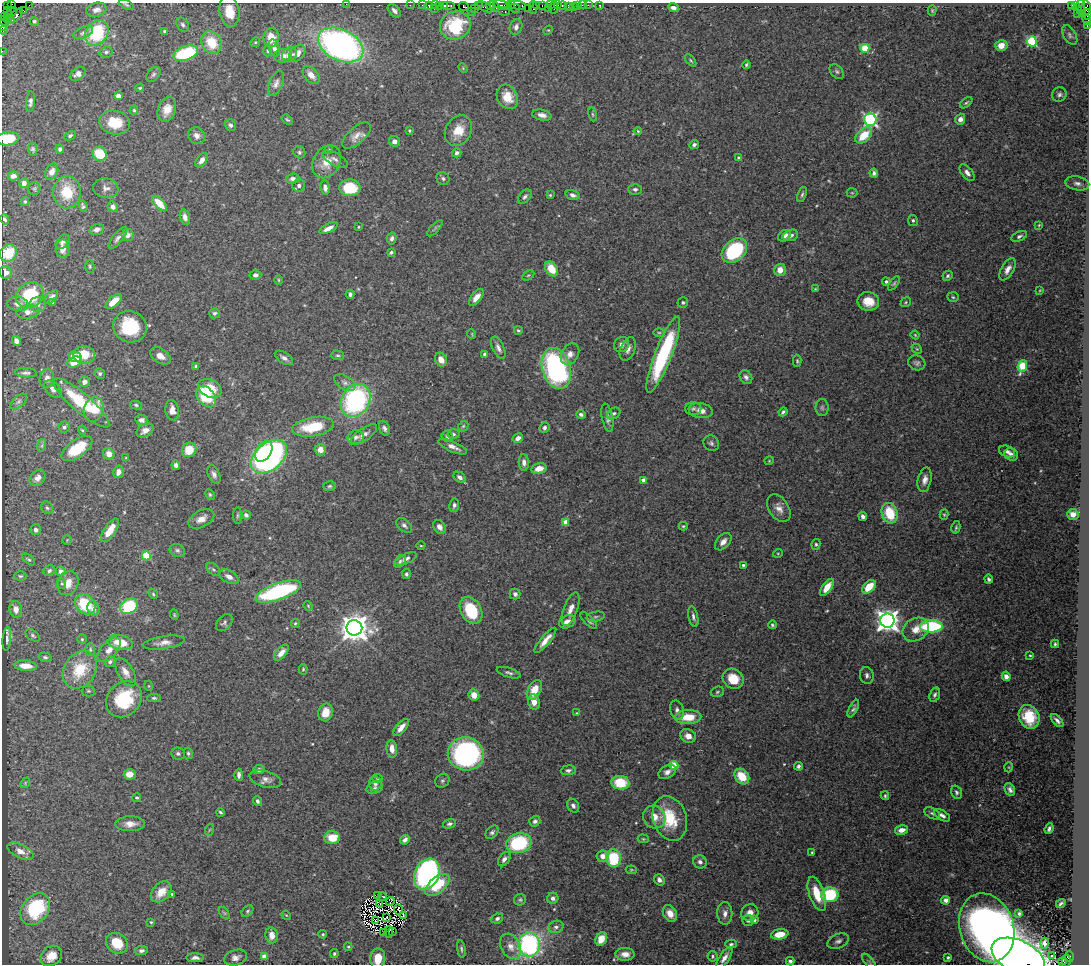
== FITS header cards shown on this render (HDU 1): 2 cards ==
NAXIS1  =                 1087
NAXIS2  =                  962

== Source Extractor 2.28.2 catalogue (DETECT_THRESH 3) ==
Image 1087 x 962 px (HDU 1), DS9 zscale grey, 1 PNG px = 1 image px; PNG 1091 x 966 px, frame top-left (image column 1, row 962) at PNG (2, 3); each listed source drawn as its Kron ellipse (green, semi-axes under 4 px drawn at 4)
Background 1.68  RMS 0.048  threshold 0.145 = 3 sigma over >= 5 px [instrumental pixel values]
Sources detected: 526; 7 with non-positive FLUX_AUTO (blend fragments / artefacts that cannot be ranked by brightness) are neither listed nor drawn; of the other 519, the 500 brightest by FLUX_AUTO listed and drawn (19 fainter detections omitted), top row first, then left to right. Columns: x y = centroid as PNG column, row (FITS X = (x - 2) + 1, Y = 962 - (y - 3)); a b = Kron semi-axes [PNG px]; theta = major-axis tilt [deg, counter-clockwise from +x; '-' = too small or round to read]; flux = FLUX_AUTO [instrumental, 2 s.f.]
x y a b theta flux
11 4 4 2 - 61
346 4 2 2 - 25
29 5 2 2 - 43
126 5 8 3 -29 5.1
410 5 2 2 - 39
422 5 2 2 - 60
435 5 2 2 - 91
439 5 3 2 - 130
448 5 7 3 0 310
491 5 4 3 - 240
502 5 9 3 -16 480
511 5 4 2 - 69
517 5 9 3 -7 340
537 5 4 2 - 160
542 5 3 2 - 100
550 5 4 2 - 110
558 5 3 2 - 98
562 5 5 3 - 220
578 5 3 3 - 150
582 5 2 2 - 23
588 5 2 2 - 53
600 5 3 3 - 36
1071 5 3 2 - 510
1075 5 4 3 - 46
7 6 4 2 - 45
429 6 4 3 - 200
444 6 3 3 - 230
464 6 5 3 - 260
478 6 4 2 - 110
495 6 6 3 -52 340
568 6 4 4 - 170
484 7 8 4 -29 420
533 7 6 2 90 230
573 7 3 2 - 25
673 7 5 4 - 16
1080 7 7 3 82 92
434 8 3 2 - 33
515 8 5 3 - 240
528 8 2 2 - 99
548 8 2 2 - 81
553 8 6 3 -89 350
1086 8 7 4 88 330
474 9 3 2 - 46
23 10 3 2 - 79
96 10 10 7 13 18
932 10 5 4 - 3.8
7 11 3 2 - 39
12 11 5 3 - 170
229 11 15 10 -81 67
394 11 8 5 -46 12
504 11 6 3 -6 250
472 12 2 2 - 28
1077 13 2 2 - 46
1083 13 4 2 - 53
1088 14 5 2 - 170
9 16 5 3 - 230
16 16 9 4 47 760
5 17 3 2 - 89
1087 19 5 3 - 200
10 20 5 3 - 300
4 21 5 2 - 160
34 21 4 4 - 5.7
2 25 5 3 - 190
183 25 7 5 -57 8.1
455 25 15 13 22 150
1087 25 3 2 - 57
516 27 8 6 70 16
4 30 4 3 - 190
548 30 5 4 - 3.6
164 31 4 3 - 4.2
83 33 10 5 23 10
97 33 13 11 52 200
1070 35 11 6 -59 10
271 38 9 7 83 54
1032 41 5 5 - 300
211 42 12 9 -59 90
255 42 5 4 - 4.1
341 45 24 15 -26 1300
1001 45 6 5 - 38
274 48 9 5 -71 16
865 48 4 4 - 140
2 51 2 2 - 30
267 51 5 3 - 3.6
106 52 6 5 - 7.4
186 53 13 7 19 230
297 53 9 6 46 23
289 54 8 7 - 24
283 56 9 7 7 19
691 60 7 4 -49 4.8
746 64 4 3 - 4.7
463 68 5 3 - 3.3
837 71 8 6 -49 8.3
77 74 8 5 34 15
153 74 8 6 50 8.4
311 75 10 6 -47 26
276 84 13 6 67 16
140 88 4 3 - 4
1059 95 7 7 - 10
118 96 4 4 - 29
507 97 13 10 -63 57
30 102 10 4 85 13
966 103 7 4 41 5.1
167 109 13 8 71 39
134 110 5 4 - 4.3
593 114 7 3 -81 4.8
542 115 10 5 -13 17
960 119 5 5 - 16
287 120 6 3 -35 4.7
870 120 6 6 - 670
115 123 15 11 -8 88
230 125 6 5 - 10
409 131 3 3 - 3.8
458 131 16 12 60 61
638 131 4 4 - 3.5
864 135 10 6 42 75
70 136 6 4 28 7.5
197 136 9 8 - 20
356 136 17 8 41 26
8 139 11 6 6 130
394 141 6 5 - 15
694 145 5 4 - 8.2
33 149 6 5 - 6.4
60 149 4 4 - 8.8
329 149 4 3 - 3.4
299 152 6 5 - 6.9
457 153 4 4 - 9.7
100 154 7 6 - 110
739 158 4 4 - 9.5
335 159 14 6 -28 14
202 160 8 5 52 19
327 162 17 13 59 56
52 172 8 6 62 22
874 173 4 4 - 8.5
967 173 10 5 -50 15
13 176 5 4 - 19
293 179 7 5 4 13
443 179 7 6 - 8.6
24 183 5 4 - 18
1077 183 12 7 -10 14
299 186 6 6 - 10
34 188 6 6 - 5.7
106 188 13 9 -9 18
325 188 7 4 -81 14
350 188 10 8 -4 120
635 189 6 5 - 9.5
67 192 16 13 87 100
852 193 5 5 - 3.7
802 194 8 3 70 6
550 195 3 3 - 3.2
573 195 7 4 -17 12
525 197 8 5 48 9.1
25 202 4 3 - 4.9
159 203 9 5 -46 68
83 206 6 3 -67 6.1
113 207 5 5 - 15
185 217 8 5 -75 19
4 219 5 4 - 6.1
913 220 5 5 - 6
1039 225 4 3 - 3
358 227 3 2 - 2.8
329 228 10 4 27 22
435 228 10 3 47 6.9
97 229 7 5 17 17
128 235 6 6 - 17
791 235 7 5 19 10
784 236 7 5 32 22
1019 236 8 5 24 9.2
118 238 13 5 51 12
392 238 6 4 78 10
63 242 8 5 47 12
63 249 9 7 -89 24
734 250 14 10 41 320
391 252 4 3 - 5.6
8 253 9 8 - 92
90 266 6 4 -88 5.5
551 269 8 5 -54 67
1008 269 12 6 60 21
780 270 6 5 - 34
6 273 7 6 - 20
255 275 6 4 0 9.2
528 275 6 4 29 4.7
948 276 5 4 - 6.4
278 280 5 3 - 3.3
886 282 4 4 - 7.1
894 283 8 4 52 5.6
815 289 3 3 - 3
1040 290 4 3 - 2.8
350 294 4 4 - 9.1
30 295 14 12 33 150
51 297 8 5 44 13
476 297 10 5 51 25
953 297 5 5 - 5.2
114 301 10 5 41 47
868 301 11 9 -12 52
52 302 4 3 - 7.2
683 302 5 5 - 6.2
906 302 5 4 - 4
18 304 10 7 -8 16
38 305 8 7 - 13
28 312 11 7 8 23
214 313 5 5 - 6.9
130 327 17 15 -18 160
518 330 4 4 - 4.6
659 333 5 3 - 3.7
472 334 5 3 - 2.9
915 335 4 3 - 3.3
16 341 5 4 - 17
622 344 8 7 - 15
498 348 12 5 -65 14
628 349 12 7 68 20
917 349 6 4 -42 4.4
485 354 4 4 - 10
570 354 11 8 57 24
84 355 11 8 -3 73
338 355 6 4 -2 5.5
663 355 41 8 69 340
160 356 11 7 -35 24
75 357 7 5 -23 45
284 358 10 5 -34 13
441 360 7 5 -62 30
797 361 6 4 -89 4.8
74 362 8 5 20 36
917 363 9 7 -18 10
1022 366 6 4 70 180
196 367 4 4 - 6.4
556 368 21 14 -73 720
26 373 11 4 -2 10
100 373 5 5 - 6.5
746 377 7 6 - 11
47 378 9 7 75 20
85 382 5 5 - 16
345 383 12 6 -32 13
210 388 12 8 -27 70
53 389 10 6 -47 13
206 396 12 8 -51 140
356 400 17 14 58 550
19 402 10 5 41 10
81 403 36 9 -41 180
136 405 6 4 -11 5.3
822 407 8 6 -89 9.5
94 409 12 9 72 87
693 409 8 6 0 9.2
172 410 10 7 -82 31
701 411 12 7 -9 26
783 412 4 3 - 6.1
614 413 7 5 31 8.4
581 414 4 3 - 8.6
607 418 14 5 -79 17
141 420 6 5 - 16
463 426 6 4 45 4.9
64 427 5 5 - 9.2
313 427 21 9 10 130
384 428 7 5 -69 11
544 428 5 5 - 9.4
82 430 4 3 - 3.8
145 430 9 6 29 23
453 434 6 5 - 6.3
364 435 16 6 35 19
356 437 8 7 - 15
447 437 6 5 - 6.3
518 438 5 4 - 17
711 443 8 7 - 9.7
42 445 6 4 72 5.6
453 447 15 5 -24 21
77 449 18 8 35 150
189 450 7 7 - 71
320 450 6 5 - 29
264 451 11 7 57 130
1007 451 8 5 -19 13
109 454 6 5 - 34
1011 454 7 6 - 11
269 457 21 13 40 930
126 458 4 3 - 3
769 461 4 4 - 3.2
524 462 8 5 -88 14
176 465 5 4 - 9.2
539 468 8 5 13 30
118 472 6 5 - 16
214 474 10 6 -66 13
460 477 7 4 -35 13
38 478 9 7 46 18
644 480 4 4 - 19
925 480 12 6 78 21
330 486 6 5 - 6.1
210 495 5 4 - 5.1
454 505 7 5 81 9.2
47 508 7 5 -54 6.3
779 508 15 9 -57 28
890 513 10 7 -71 120
1073 514 6 5 - 42
237 515 8 4 89 5.6
246 515 4 4 - 8
944 515 5 4 - 4.1
863 516 5 4 - 11
201 519 14 8 28 27
566 522 4 4 - 42
404 525 9 5 -41 10
683 526 4 4 - 4.3
440 527 7 5 -52 15
956 527 6 3 76 5.2
36 530 5 5 - 9
110 530 13 6 56 54
67 540 5 4 - 3.7
723 542 10 6 48 21
816 544 5 4 - 5.6
421 546 4 3 - 3
177 550 8 6 -23 8.2
778 553 5 3 - 2.8
146 556 4 4 - 140
29 559 7 4 -39 5.1
406 559 11 5 24 12
400 561 7 5 49 7.5
743 565 4 3 - 6.6
213 569 8 5 -39 8.2
49 571 6 5 - 9.2
61 571 5 4 - 23
406 574 5 4 - 6.9
20 576 6 4 0 5
229 577 10 6 -27 22
989 579 4 3 - 7.3
68 583 12 10 62 39
62 584 5 3 - 3.9
827 587 10 5 55 48
869 587 8 5 45 68
278 591 24 8 19 450
153 594 5 4 - 4.4
515 594 5 5 - 8.7
85 604 11 9 -45 140
129 606 9 7 29 230
308 606 5 4 - 3.3
16 609 8 6 -83 19
93 609 7 6 - 15
571 609 17 7 70 30
471 610 14 10 -61 150
174 615 5 4 - 4.1
596 617 9 4 10 5.6
693 617 10 5 -78 11
589 620 11 4 -45 11
887 621 7 7 - 2900
567 622 8 6 28 23
224 623 10 6 45 8.6
295 623 5 4 - 4.1
772 625 4 4 - 5
931 626 11 6 1 360
354 628 8 7 - 5000
916 629 14 11 34 39
33 635 8 5 -38 6.6
7 639 12 4 85 14
82 639 5 5 - 4.2
545 640 16 4 50 29
120 643 12 7 -11 69
164 643 21 6 9 23
1055 644 4 3 - 4.6
90 649 6 5 - 5.2
109 650 15 8 49 28
281 653 10 5 49 27
1030 655 4 3 - 3
45 657 6 4 -17 6.7
110 662 5 5 - 9
26 666 11 5 -4 40
303 669 5 4 - 4.3
80 670 20 15 56 120
125 672 16 7 -60 29
509 673 12 4 -17 9.6
867 675 8 6 -78 11
1006 676 5 4 - 18
733 679 11 9 -36 66
149 686 5 3 - 2.9
534 690 11 6 62 54
88 691 7 5 -2 6.3
717 692 7 5 19 5.6
474 695 6 5 - 33
935 695 7 5 71 8.9
154 698 7 4 0 5.8
124 699 19 16 47 190
534 702 7 6 - 29
853 709 9 4 63 9.3
677 710 9 6 -75 14
325 712 9 7 75 51
576 713 4 3 - 3.3
688 717 13 7 3 63
1029 717 12 10 -65 110
1057 720 8 4 -47 12
401 727 10 5 50 25
688 736 8 6 -23 23
392 749 9 5 -82 26
188 753 6 4 -75 5.7
178 754 7 6 - 8.1
466 754 18 16 -12 650
674 765 4 4 - 110
798 766 4 4 - 7.7
1009 767 5 3 - 2.9
259 770 5 4 - 11
568 770 7 5 5 9.4
667 772 9 6 31 16
130 774 6 5 - 35
239 775 6 4 -87 11
742 776 8 6 -51 75
377 778 5 3 - 3.7
265 779 16 8 -17 19
442 781 7 6 - 6.9
25 783 6 4 50 4.5
620 783 9 7 -5 110
375 784 7 6 - 12
375 788 8 6 22 11
1010 790 7 5 -64 12
956 792 7 5 -70 7.3
885 796 4 3 - 4.4
137 798 4 4 - 4.8
257 801 4 3 - 8.3
573 806 7 5 -58 10
220 812 4 3 - 4.8
932 813 9 5 -29 7.6
942 815 9 5 -32 14
654 817 12 10 -47 37
670 818 23 16 -72 120
535 821 5 5 - 11
130 824 15 7 1 30
449 824 7 4 16 7.6
1049 829 5 3 - 9.2
209 830 6 3 70 3.8
901 830 7 4 12 29
492 832 7 5 47 7.4
332 838 8 6 -2 69
643 839 5 4 - 3.7
405 840 5 4 - 11
519 843 13 10 16 260
20 851 14 6 -25 31
812 852 3 3 - 3.7
603 856 6 6 - 24
614 858 9 7 -84 170
504 859 8 5 53 15
700 862 7 6 - 14
631 870 5 4 - 3.8
427 874 16 12 65 1000
659 880 6 5 - 14
437 885 14 7 39 110
161 892 12 8 46 46
172 894 3 3 - 6.1
817 894 18 7 -71 75
378 895 3 2 - 4.4
830 895 8 7 - 200
383 896 4 2 - 4.4
553 898 5 5 - 11
520 900 6 5 - 6
946 900 4 4 - 14
390 902 4 2 - 8.8
380 903 2 2 - 3.1
1061 904 5 3 - 6.6
35 909 17 13 52 280
399 909 5 2 - 2.8
247 911 6 4 43 5.4
224 913 7 4 -53 4.1
670 913 9 6 -60 34
725 913 11 7 -90 18
750 913 9 8 - 25
1019 913 3 3 - 4.7
286 915 5 3 - 3.1
403 916 4 3 - 8.4
387 918 3 2 - 3.9
497 918 6 4 26 9
754 920 4 4 - 8.3
375 921 3 2 - 4
748 921 6 5 - 7.6
151 922 4 4 - 4
556 927 7 6 - 11
987 928 35 27 -73 2000
393 931 3 2 - 20
383 932 4 2 - 3.1
389 932 5 2 - 7
323 934 4 3 - 3.6
780 934 9 5 10 53
272 935 8 6 -77 27
601 939 7 5 63 49
838 941 11 7 23 13
117 943 11 9 -37 87
1045 943 5 4 - 14
731 944 6 3 14 6.3
529 945 12 10 -88 670
511 946 13 9 -62 27
348 947 4 3 - 3.4
461 949 9 4 -80 7.1
141 951 6 4 7 9.8
334 954 4 3 - 5.1
625 954 9 6 1 25
51 956 11 9 40 44
265 956 4 4 - 50
713 956 5 5 - 5.3
1051 956 3 2 - 6.7
948 957 3 3 - 4
1018 957 28 16 -25 4800
1069 957 5 3 - 420
195 958 9 4 0 13
235 958 12 7 16 18
378 958 10 7 85 57
724 958 13 5 57 18
790 961 4 4 - 7.1
1066 961 6 3 84 380
869 962 10 4 -51 7.3
1062 962 4 3 - 200
At the frame edge (FLAGS 8, measured only in part): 13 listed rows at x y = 11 4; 346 4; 126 5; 1088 14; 1087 19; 4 21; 2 25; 1087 25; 2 51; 8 139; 1018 957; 378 958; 869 962
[19 fainter detections neither listed nor drawn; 7 non-positive-flux detections neither listed nor drawn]